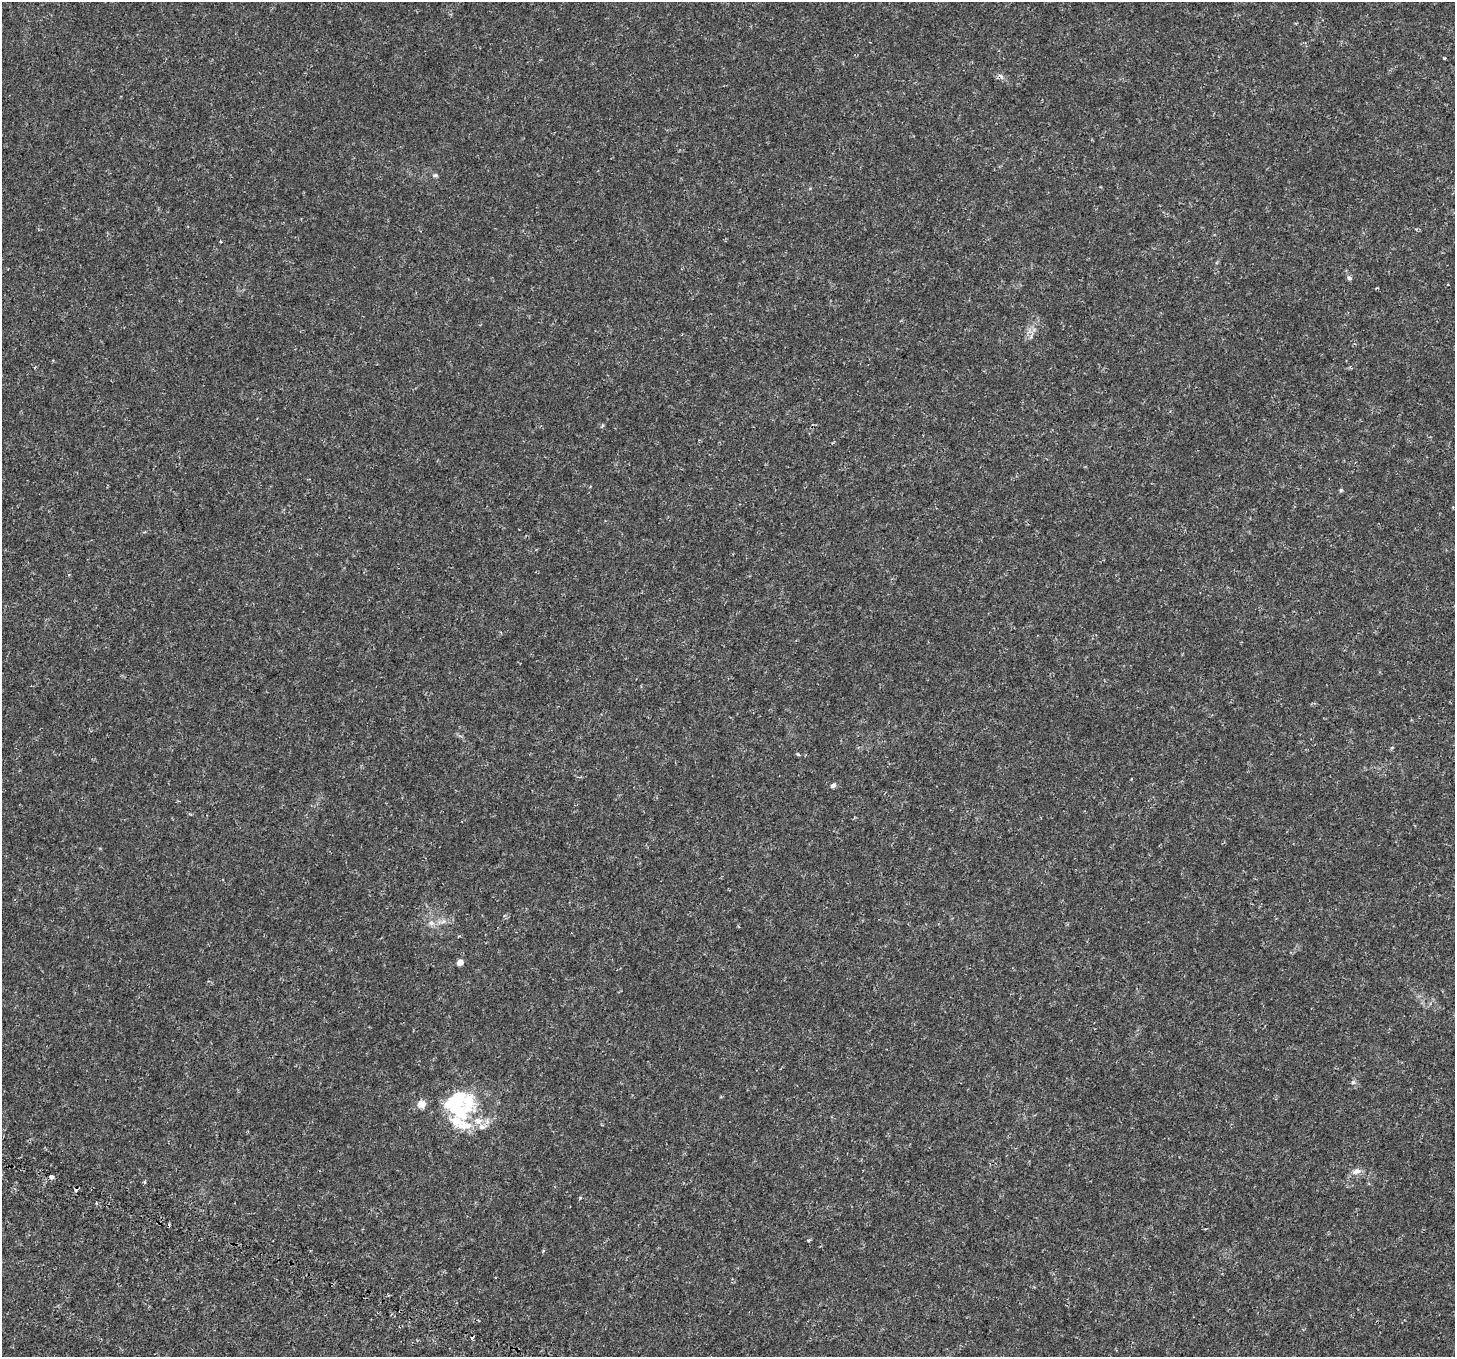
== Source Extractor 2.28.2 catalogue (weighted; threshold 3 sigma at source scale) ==
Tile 7 of 4 x 4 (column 3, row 2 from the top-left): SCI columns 3091-4543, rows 3177-4531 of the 6180 x 6285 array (HDU 1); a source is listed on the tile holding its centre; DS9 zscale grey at full resolution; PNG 1457 x 1359 px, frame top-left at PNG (2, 2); no overlay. Shown black and unused: <1% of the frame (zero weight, under 2 of 4 exposures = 6% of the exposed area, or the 3 px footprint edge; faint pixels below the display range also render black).
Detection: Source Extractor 2.28.2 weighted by HDU 2 'WHT'; one run over the whole footprint, this tile lists its part. Background 2.35e-04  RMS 0.0011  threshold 0.00486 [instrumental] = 3 sigma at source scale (4.5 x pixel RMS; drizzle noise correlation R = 1.50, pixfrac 1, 0.0396/0.0396 arcsec/px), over >= 5 px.
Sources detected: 26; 1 inside a brighter object's white glare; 3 cosmic-ray / hot-pixel residue — not listed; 6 inside a brighter listed object's ellipse — not listed separately; the other 16 listed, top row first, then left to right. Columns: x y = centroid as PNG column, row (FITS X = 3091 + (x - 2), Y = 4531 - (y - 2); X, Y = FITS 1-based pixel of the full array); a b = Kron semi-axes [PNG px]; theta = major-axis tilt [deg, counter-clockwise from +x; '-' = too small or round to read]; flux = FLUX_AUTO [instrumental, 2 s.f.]
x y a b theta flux
1444 58 3 3 - 0.094
435 175 7 5 19 0.15
1349 278 6 5 - 0.19
602 426 5 3 - 0.11
1341 490 5 5 - 0.097
833 785 6 5 - 0.19
443 922 7 4 20 0.21
431 923 8 7 - 0.35
460 963 7 6 - 0.4
1353 1082 6 6 - 0.17
454 1102 48 23 1 6.2
465 1125 24 11 1 1.5
1356 1171 12 7 20 0.48
51 1177 4 3 - 1.1
580 1198 4 3 - 0.1
808 1240 4 3 - 0.092